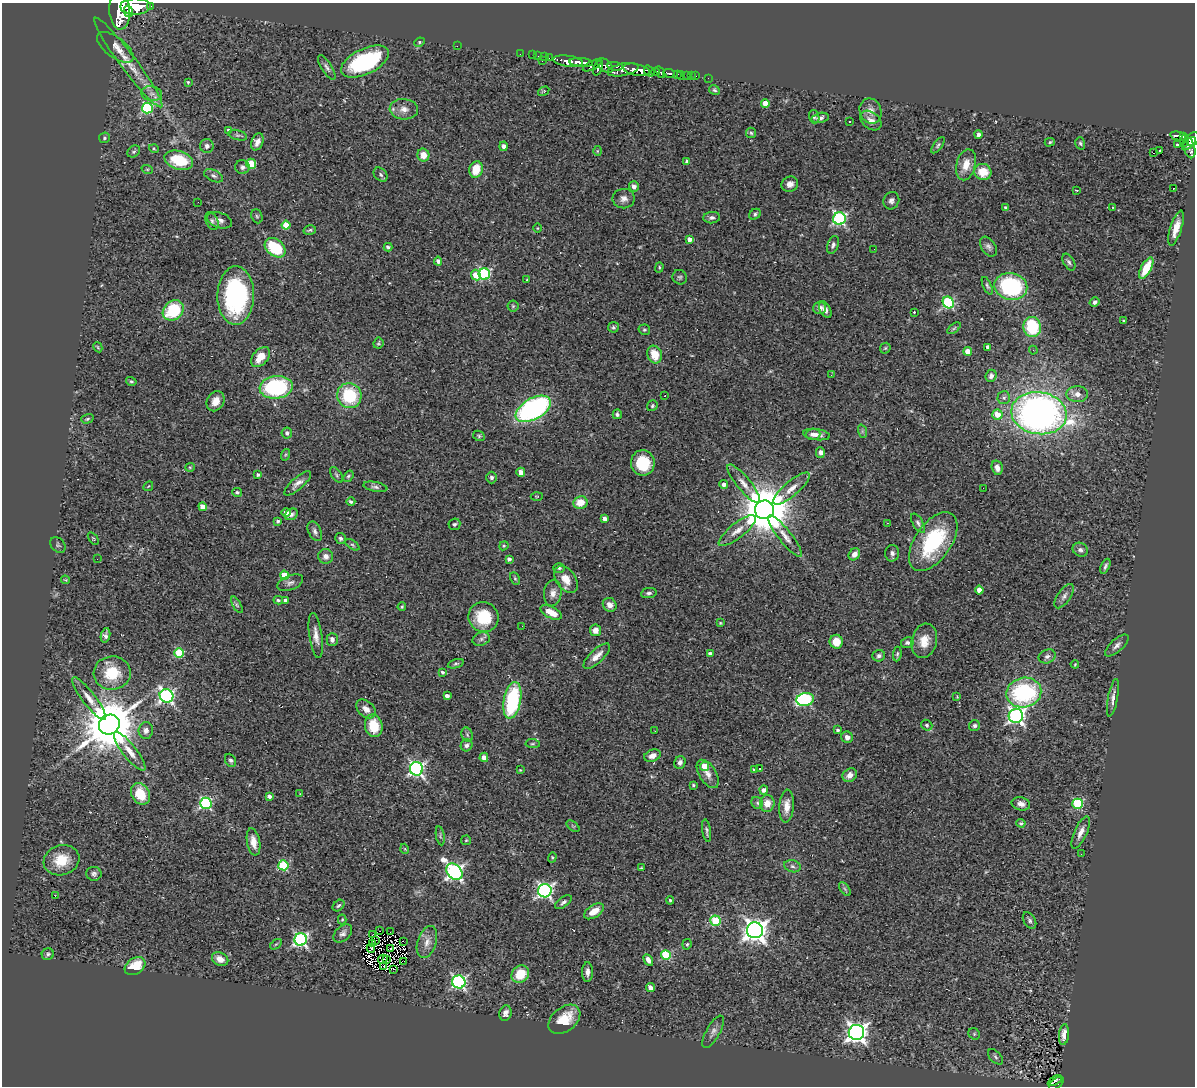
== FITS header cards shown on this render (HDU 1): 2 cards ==
NAXIS1  =                 1193
NAXIS2  =                 1084

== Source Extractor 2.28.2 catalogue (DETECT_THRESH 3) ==
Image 1193 x 1084 px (HDU 1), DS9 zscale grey, 1 PNG px = 1 image px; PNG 1197 x 1088 px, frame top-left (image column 1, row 1084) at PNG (2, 3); each listed source drawn as its Kron ellipse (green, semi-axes under 4 px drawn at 4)
Background 1.22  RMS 0.092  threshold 0.276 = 3 sigma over >= 5 px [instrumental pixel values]
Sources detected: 351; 4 with non-positive FLUX_AUTO (blend fragments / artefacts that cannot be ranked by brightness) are neither listed nor drawn; the other 347 listed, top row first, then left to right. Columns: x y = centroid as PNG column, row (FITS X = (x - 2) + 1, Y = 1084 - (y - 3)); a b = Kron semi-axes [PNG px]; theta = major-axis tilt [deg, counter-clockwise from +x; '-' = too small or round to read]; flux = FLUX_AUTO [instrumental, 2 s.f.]
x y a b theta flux
135 6 15 8 0 6700
150 6 3 3 - 100
120 10 19 10 -86 8600
128 11 6 4 -78 1700
419 42 5 4 - 8.1
457 46 2 2 - 55
115 47 22 10 -38 83
520 54 2 2 - 14
532 55 2 2 - 12
538 56 2 2 - 18
545 57 3 2 - 19
549 58 2 2 - 20
542 61 3 2 - 84
568 61 15 5 -8 2500
128 62 55 8 -53 150
365 62 26 12 26 700
581 62 12 4 -4 2400
592 65 10 4 26 640
605 66 9 5 -39 900
615 66 8 3 -7 590
327 67 14 5 -58 22
598 67 8 3 69 740
623 70 16 6 12 1900
636 70 14 6 -12 4300
649 71 6 4 -53 1200
656 72 4 3 - 930
660 72 6 4 -54 730
669 73 6 3 -5 300
677 75 3 3 - 280
686 75 3 3 - 47
681 76 4 2 - 25
691 76 2 2 - 16
696 76 2 2 - 18
708 78 2 2 - 11
188 82 3 3 - 8.7
714 90 6 4 -32 11
544 91 6 3 31 7
152 94 10 7 -10 30
765 103 4 4 - 91
147 108 5 5 - 560
404 109 14 10 -4 57
871 111 13 10 -69 49
814 117 7 5 -72 12
820 118 9 5 13 23
871 120 12 8 -38 38
849 121 3 2 - 6.2
228 130 4 3 - 10
751 133 5 5 - 9.2
978 134 4 4 - 18
238 135 9 5 -15 15
1178 136 8 3 -13 230
1184 137 4 3 - 280
104 138 5 5 - 9.9
1193 139 7 6 - 640
1185 141 6 3 86 170
257 142 9 6 68 39
1050 142 5 4 - 8.8
1080 143 6 4 -73 10
1189 144 8 3 43 510
938 145 9 4 53 11
1177 145 3 3 - 6.8
207 146 7 7 - 22
504 146 5 4 - 24
1189 148 10 5 -76 430
154 149 5 3 - 6.2
1160 150 3 2 - 3.8
134 151 7 5 37 12
597 151 5 3 - 5.5
1153 153 3 2 - 6
423 155 6 6 - 66
179 160 15 9 -18 270
687 161 4 3 - 22
251 164 5 5 - 250
966 165 16 9 76 83
242 167 7 7 - 21
147 169 6 3 -18 7.7
476 169 8 6 75 110
983 172 8 8 - 120
381 174 8 6 -47 17
214 176 10 5 -25 19
790 184 8 7 - 33
634 187 5 5 - 24
1173 189 2 2 - 5.5
1076 190 4 2 - 9.3
624 199 11 10 - 35
891 201 9 7 63 22
198 202 3 2 - 4.5
1005 207 4 4 - 7.7
1112 207 2 2 - 6.1
755 214 6 5 - 13
257 216 7 5 -67 11
712 218 8 5 5 18
839 219 6 6 - 1100
219 220 13 7 -19 32
212 221 9 6 -67 18
286 225 4 4 - 140
537 228 4 3 - 4.9
1176 228 18 5 72 69
310 230 6 4 16 10
689 239 4 4 - 41
833 245 9 5 69 19
388 247 4 3 - 17
988 247 11 7 -55 22
275 248 11 8 -39 340
874 249 3 2 - 5.2
438 261 4 4 - 25
1069 262 9 5 -60 17
659 267 5 4 - 8.4
1146 268 12 5 62 180
484 274 6 5 - 740
476 275 5 4 - 120
680 277 7 7 - 14
527 280 2 2 - 4.6
987 286 9 4 -66 13
1011 286 16 13 -12 720
236 296 29 18 89 830
948 302 6 5 - 620
1094 302 5 4 - 18
513 306 5 5 - 10
819 308 6 6 - 30
173 310 11 9 40 310
825 310 9 5 -60 29
914 312 2 2 - 4.6
1124 321 4 3 - 7.3
613 327 5 5 - 12
1032 327 10 8 -78 320
954 328 8 4 37 8.6
644 330 6 5 - 9.6
378 343 5 5 - 8.2
98 347 5 4 - 6.7
988 347 4 4 - 28
885 348 6 5 - 8.3
1033 350 4 3 - 6.6
968 351 4 4 - 87
655 355 9 7 -69 110
261 357 12 7 49 94
831 375 2 2 - 5
991 376 6 5 - 23
131 381 5 3 - 8.5
276 387 16 11 6 700
1077 394 11 8 -1 43
349 396 12 12 - 350
665 396 3 2 - 8.8
1004 398 6 6 - 16
216 401 10 8 59 58
652 406 6 5 - 9.5
533 409 19 10 29 1400
1039 413 28 21 -8 3200
617 414 5 4 - 13
997 414 5 5 - 110
87 419 6 4 18 9.9
862 431 7 4 -72 11
287 433 5 5 - 18
813 434 7 5 3 25
816 435 14 5 -8 34
479 436 6 5 - 9.6
820 452 5 4 - 27
285 455 6 4 71 7.7
643 463 13 12 - 200
190 467 5 4 - 6.9
997 468 7 5 -75 34
521 472 4 4 - 59
258 475 3 3 - 13
337 475 9 4 -57 10
348 476 6 4 51 9.9
492 478 6 5 - 18
298 483 17 6 41 38
724 484 4 4 - 26
744 484 24 7 -51 64
148 486 5 2 - 4.1
375 487 12 5 -10 18
983 488 2 2 - 2.7
791 489 23 7 40 67
237 492 5 4 - 11
537 496 6 3 1 5.4
351 501 4 3 - 13
580 502 7 6 - 93
203 507 4 4 - 84
764 510 9 9 - 37000
286 513 4 4 - 50
291 514 7 5 34 18
604 519 4 4 - 34
278 521 3 3 - 14
887 523 2 2 - 3
918 523 11 5 -58 19
454 524 6 5 - 11
315 531 10 6 -64 23
737 531 23 7 38 66
785 536 26 6 -52 61
93 538 7 3 -55 7.2
341 538 5 5 - 13
933 542 33 18 56 530
58 545 9 6 -45 12
352 545 8 4 -34 11
504 546 5 4 - 7.7
1080 550 8 6 -29 23
892 553 8 7 - 23
854 554 6 5 - 36
326 556 7 7 - 32
97 559 2 2 - 3.9
509 559 4 4 - 20
1105 566 8 3 67 15
559 568 6 5 - 11
284 575 4 4 - 120
515 578 7 4 -63 9.2
566 579 15 9 -54 81
65 580 4 4 - 5.8
290 583 13 7 22 27
979 590 4 4 - 58
553 593 13 9 85 40
649 593 8 5 9 15
1064 596 14 6 55 27
278 600 5 4 - 12
285 600 4 3 - 25
237 605 9 4 -60 13
610 605 7 6 - 39
402 607 4 3 - 6.8
551 612 11 5 -27 92
483 617 15 14 - 220
720 623 3 2 - 5.1
522 626 2 2 - 7.2
595 630 6 5 - 44
105 635 7 4 78 24
316 636 23 6 -82 50
332 639 6 5 - 28
481 639 9 6 20 21
924 641 17 12 76 93
836 642 7 6 - 94
907 643 6 5 - 17
1117 645 15 6 42 26
179 653 5 5 - 330
710 654 4 3 - 30
897 654 7 4 83 12
597 656 17 6 43 51
879 656 6 5 - 18
1047 656 9 6 22 24
456 664 8 4 17 11
1075 664 4 3 - 5.2
442 672 3 3 - 12
112 673 18 16 6 210
1024 693 17 14 12 700
166 696 7 6 - 1500
447 696 4 4 - 31
957 697 4 3 - 4.8
89 698 26 6 -52 65
1113 698 19 5 79 31
805 699 9 6 9 670
512 700 18 8 80 570
366 709 11 7 -41 46
1016 716 7 7 - 1900
109 725 10 9 - 43000
927 725 6 5 - 11
374 726 11 8 -77 170
974 726 6 5 - 13
146 730 8 7 - 26
838 730 4 4 - 15
655 731 2 2 - 3.6
467 735 7 5 -69 14
847 737 6 5 - 29
533 744 7 4 -5 10
467 745 6 5 - 22
130 751 24 7 -52 65
652 756 8 6 21 36
484 757 4 4 - 31
231 760 7 5 -65 14
680 762 6 5 - 24
704 766 4 4 - 120
759 768 2 2 - 5.7
416 769 6 6 - 1600
520 770 3 3 - 4.9
755 770 4 4 - 16
708 774 16 8 -58 47
850 775 7 6 - 41
693 785 3 3 - 8.5
764 790 4 4 - 28
140 794 11 8 -58 180
300 794 3 3 - 3.6
269 796 4 3 - 25
206 803 6 5 - 840
757 803 6 5 - 12
767 803 8 7 - 69
1021 804 9 6 -12 34
1077 804 5 5 - 470
787 806 16 7 87 64
1021 823 4 4 - 7.7
573 826 7 4 -37 10
707 831 11 4 -81 16
1081 832 17 6 66 47
440 836 9 3 -80 9.1
466 840 5 5 - 7.9
253 842 13 6 -79 65
405 849 5 3 - 5.6
1081 854 3 2 - 7.4
552 857 5 4 - 7.1
61 860 18 15 18 150
283 865 5 5 - 420
792 866 8 6 -17 18
641 868 4 3 - 6.7
454 872 9 7 -48 2000
94 874 7 7 - 17
845 889 8 4 -54 12
545 891 7 6 - 1700
55 896 2 2 - 29
670 900 4 4 - 8.9
563 902 10 5 36 17
339 905 7 5 41 13
594 911 11 6 33 78
342 919 5 4 - 6.4
1029 920 9 6 -59 16
716 921 5 5 - 400
755 930 8 8 - 5200
380 931 2 2 - 3.6
390 932 2 2 - 3.8
343 933 11 7 43 25
372 935 3 2 - 5.6
301 939 6 6 - 1300
376 940 2 2 - 2.2
403 941 2 2 - 15
427 942 16 9 72 56
372 943 2 2 - 4.2
276 944 7 3 36 7.7
687 944 5 4 - 10
371 949 4 2 - 9.4
390 949 2 2 - 4.2
48 954 6 6 - 14
666 955 5 5 - 420
220 959 8 6 -25 54
383 959 5 2 - 4.9
387 960 4 2 - 3.3
648 960 6 4 -60 29
404 961 3 2 - 17
135 966 11 8 32 160
384 967 3 2 - 0.89
394 969 3 2 - 16
587 972 10 5 90 29
520 974 9 8 - 150
459 982 7 6 - 1200
650 988 4 4 - 39
506 1013 8 6 74 24
564 1019 18 12 39 160
713 1032 18 7 60 32
856 1032 7 7 - 3700
974 1034 6 5 - 11
1064 1034 10 5 85 42
995 1057 9 5 -46 16
1055 1081 8 2 31 33
1056 1083 8 4 40 63
At the frame edge (FLAGS 8, measured only in part): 2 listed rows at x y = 120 10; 1193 139
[4 non-positive-flux detections neither listed nor drawn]